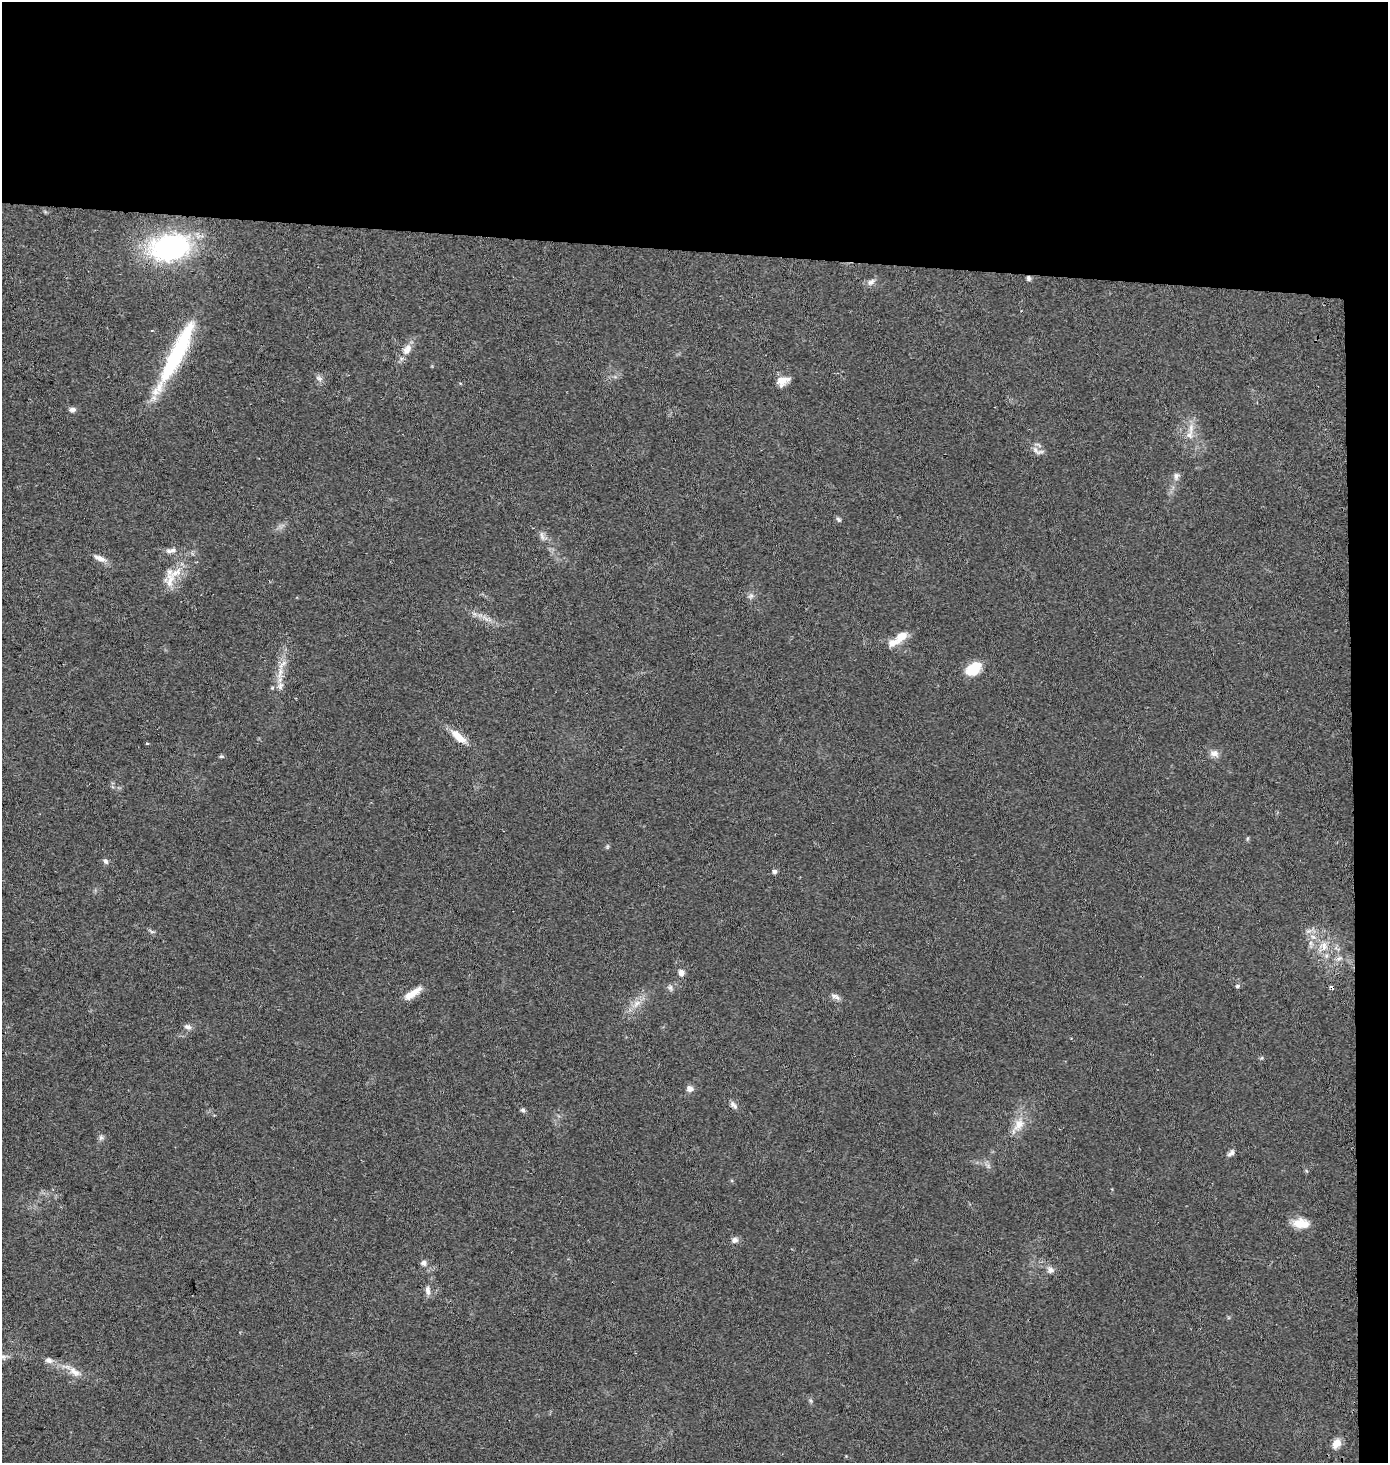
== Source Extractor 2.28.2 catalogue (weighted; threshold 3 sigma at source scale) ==
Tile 3 of 3 x 3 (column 3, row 1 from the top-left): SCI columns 3034-4419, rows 2932-4392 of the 4700 x 4392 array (HDU 1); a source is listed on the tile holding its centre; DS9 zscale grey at full resolution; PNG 1390 x 1465 px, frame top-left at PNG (2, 2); no overlay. Shown black and unused: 19% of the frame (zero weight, under 2 of 3 exposures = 2% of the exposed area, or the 3 px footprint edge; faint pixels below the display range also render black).
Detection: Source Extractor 2.28.2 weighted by HDU 2 'WHT'; one run over the whole footprint, this tile lists its part. Background 0.0544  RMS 0.0081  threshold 0.0365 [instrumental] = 3 sigma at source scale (4.5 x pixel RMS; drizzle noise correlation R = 1.50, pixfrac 1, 0.0396/0.0396 arcsec/px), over >= 5 px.
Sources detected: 63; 1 cosmic-ray / hot-pixel residue — not listed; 4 inside a brighter listed object's ellipse — not listed separately; the other 58 listed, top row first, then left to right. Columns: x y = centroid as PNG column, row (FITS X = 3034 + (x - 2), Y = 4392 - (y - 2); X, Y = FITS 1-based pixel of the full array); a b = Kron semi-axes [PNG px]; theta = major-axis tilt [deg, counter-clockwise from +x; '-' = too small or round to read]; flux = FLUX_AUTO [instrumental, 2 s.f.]
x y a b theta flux
170 247 35 23 14 170
1028 278 7 6 - 1.9
871 282 13 7 30 4
408 347 11 10 - 5.2
177 352 81 15 63 91
401 358 7 6 - 2.1
319 378 10 7 -28 3.1
783 381 15 10 20 9
72 410 9 6 1 2.8
1189 435 12 9 -86 6.6
1038 451 20 8 -21 5.4
1176 476 10 7 -86 3.4
838 519 8 6 -45 1.7
542 536 13 5 -71 3.2
171 550 17 7 13 4.3
100 558 19 7 -23 5.8
170 581 23 15 80 14
751 596 10 6 52 2.8
485 618 13 5 -36 4.4
902 636 15 9 40 11
973 669 19 12 35 20
280 673 22 9 81 12
458 737 23 8 -41 13
147 743 4 3 - 0.93
1214 753 12 10 -22 5.2
221 756 5 5 - 1.2
1248 838 6 4 71 0.94
607 847 8 5 73 1.3
106 861 8 6 -55 2.4
774 871 5 5 - 2.5
152 931 9 4 -22 1.7
1308 931 10 6 26 3.2
1311 944 12 6 -87 4.1
1323 946 13 12 - 11
1339 958 10 6 30 3.3
681 973 8 6 -85 4.9
1237 986 6 5 - 1.5
670 988 9 6 -56 2.4
412 994 24 7 33 12
835 997 15 6 -27 3.5
636 1004 16 9 42 8.5
188 1027 10 7 -19 3.2
690 1089 8 8 - 4.3
734 1105 12 6 -45 3.4
523 1110 6 6 - 1.7
1019 1125 23 13 54 13
101 1137 8 6 75 2.3
1231 1153 10 6 43 3
988 1166 8 5 -46 2.3
1301 1223 19 11 -4 14
735 1240 9 7 13 3.6
424 1263 9 8 - 2.9
1050 1270 10 9 - 4
428 1290 14 7 -84 4.2
48 1360 10 7 -21 3.9
75 1372 20 10 -34 8.8
811 1401 6 4 -71 1.4
1336 1443 13 9 54 7.6
Overlapping masked pixels (flux is a lower limit): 1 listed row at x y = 1028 278